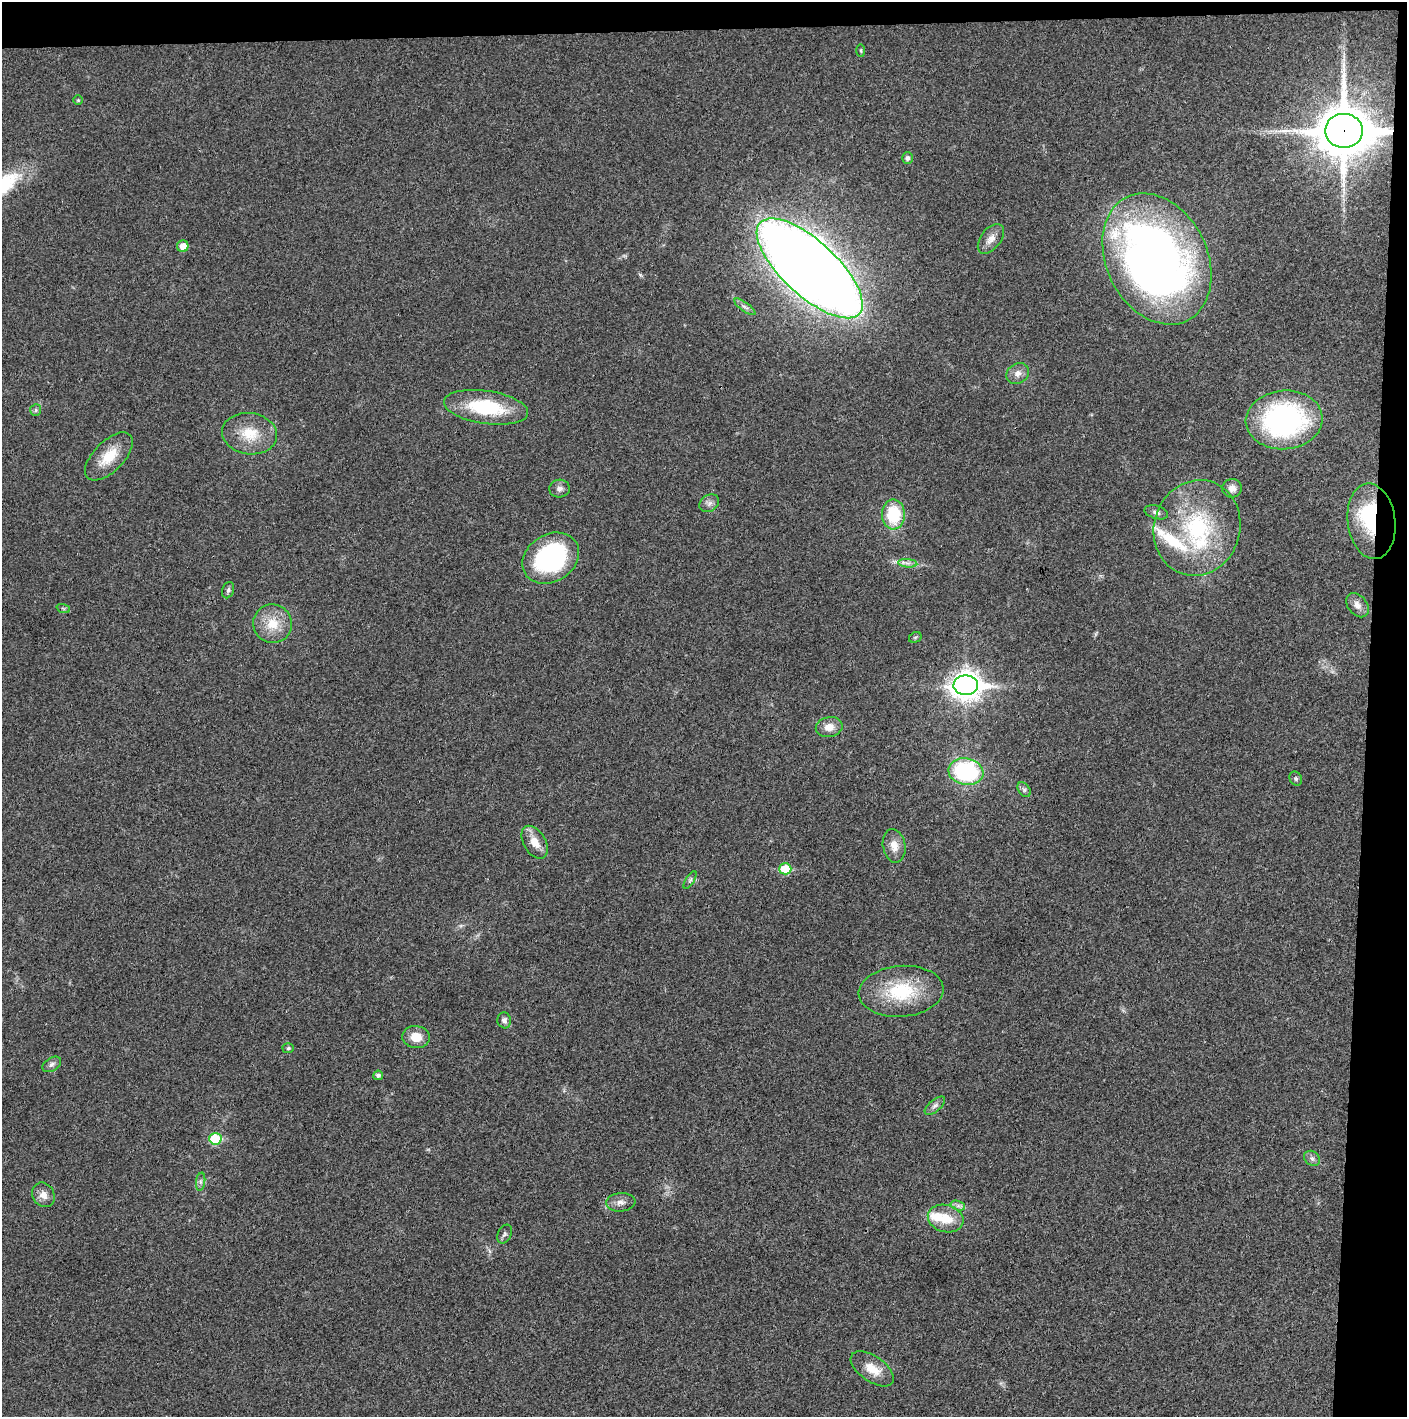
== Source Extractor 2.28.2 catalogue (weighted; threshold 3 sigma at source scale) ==
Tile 3 of 3 x 3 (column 3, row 1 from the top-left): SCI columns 2814-4218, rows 2831-4245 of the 4219 x 4245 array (HDU 1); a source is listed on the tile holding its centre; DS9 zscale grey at full resolution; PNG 1409 x 1419 px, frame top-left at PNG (2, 2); each listed source drawn as its Kron ellipse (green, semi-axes under 4 px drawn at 4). Shown black and unused: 5% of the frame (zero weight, under 3 of 4 exposures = <1% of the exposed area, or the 3 px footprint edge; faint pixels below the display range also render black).
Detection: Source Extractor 2.28.2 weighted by HDU 2 'WHT'; one run over the whole footprint, this tile lists its part. Background 0.0193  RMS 0.0041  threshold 0.0185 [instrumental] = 3 sigma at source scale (4.5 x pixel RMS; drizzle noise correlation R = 1.50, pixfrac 1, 0.05/0.05 arcsec/px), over >= 5 px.
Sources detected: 61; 2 inside a brighter object's white glare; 1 long thin detection or spike segment (spike, bleed or trail) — neither listed nor drawn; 4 inside a brighter listed object's ellipse — not listed separately; the other 54 listed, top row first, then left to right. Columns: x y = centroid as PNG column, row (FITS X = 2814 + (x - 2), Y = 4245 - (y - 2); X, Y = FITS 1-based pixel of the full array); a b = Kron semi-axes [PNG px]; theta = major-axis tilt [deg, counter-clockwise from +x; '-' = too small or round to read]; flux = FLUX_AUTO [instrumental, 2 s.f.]
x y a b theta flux
861 51 6 3 -89 0.48
78 100 5 5 - 0.48
1344 131 19 17 0 2100
907 158 6 5 - 1.3
991 239 17 10 52 3.5
183 246 6 5 - 4.4
1157 259 69 50 -64 290
810 268 67 27 -43 970
745 307 12 4 -36 1.5
1018 373 12 9 30 2.9
486 407 42 16 -8 28
36 410 6 5 - 0.71
1284 420 38 29 4 79
250 434 27 20 -8 12
109 456 30 15 45 11
1232 488 10 9 - 2.5
559 489 10 9 - 2
709 503 10 8 33 1.8
1156 512 12 6 -16 1.7
893 514 15 11 -89 20
1371 521 38 24 -82 26
1197 528 48 43 73 52
551 558 30 23 32 57
908 563 9 4 -5 1.3
228 590 8 6 71 1.1
1357 605 13 9 -52 3.1
63 608 7 4 -19 0.63
273 624 19 19 - 9.7
915 637 7 5 29 0.65
966 685 12 10 2 480
829 727 13 10 11 4.3
966 772 17 13 -9 46
1296 779 7 6 - 0.88
1024 790 8 5 -54 1.1
535 842 18 11 -59 5.9
894 846 17 11 -79 4.6
785 869 6 5 - 15
690 880 10 4 58 0.91
901 991 42 25 5 26
504 1020 8 7 - 1.4
416 1037 14 11 -5 6.3
288 1048 6 5 - 0.74
52 1064 10 6 33 1.6
378 1075 5 4 - 1.4
935 1106 12 6 41 1.6
215 1139 6 6 - 21
1312 1158 9 7 -40 1.4
201 1182 9 4 82 1.2
43 1195 13 10 -58 3.5
621 1202 15 9 5 2.6
958 1206 7 4 -18 1.3
946 1219 18 13 -15 9.2
505 1234 10 6 64 1.1
872 1369 25 12 -35 7.4
Overlapping masked pixels (flux is a lower limit): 2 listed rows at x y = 1344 131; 1371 521